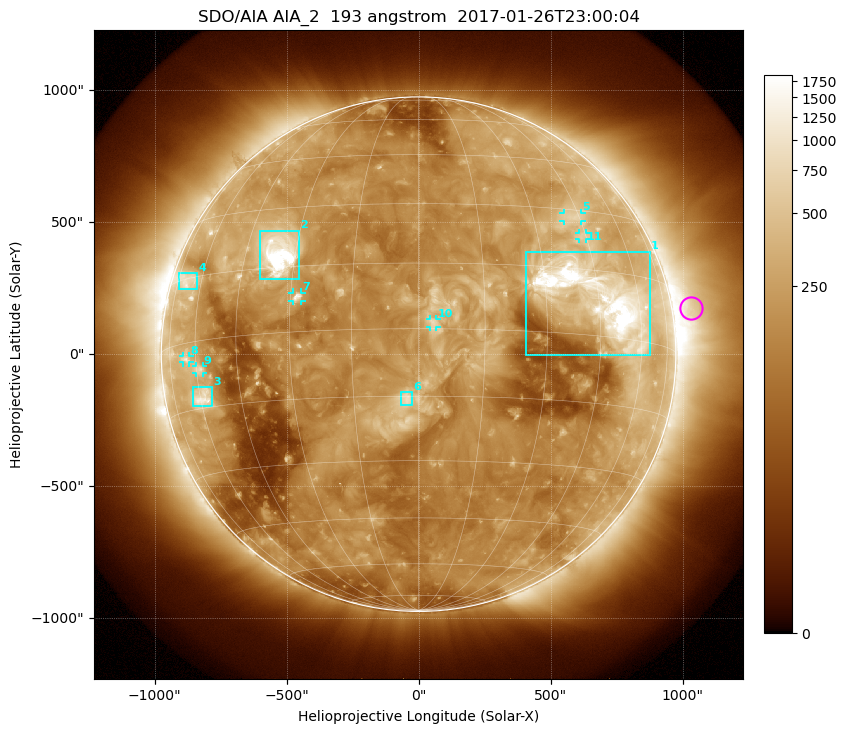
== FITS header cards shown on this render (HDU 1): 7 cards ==
TELESCOP= 'SDO/AIA'
INSTRUME= 'AIA_2'
WAVELNTH=                  193
WAVEUNIT= 'angstrom'
DATE-OBS= '2017-01-26T23:00:04.85'
CTYPE1  = 'HPLN-TAN'
CTYPE2  = 'HPLT-TAN'

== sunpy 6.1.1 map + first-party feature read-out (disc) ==
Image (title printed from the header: SDO/AIA AIA_2  193 angstrom  2017-01-26T23:00:04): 1024 x 1024 px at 2.4 arcsec/px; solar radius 975 arcsec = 406 px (full disc in frame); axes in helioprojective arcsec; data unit not stated in the header (colour bar unlabelled)
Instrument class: DISC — disc imager (sunpy class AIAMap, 193 A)
Bright regions (active regions / flare kernels): reference = the median radial profile (limb darkening/brightening removed); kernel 9 px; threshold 5 sigma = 408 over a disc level ~162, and >= 1.15x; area >= 12 px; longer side >= 10 px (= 24 arcsec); searched inside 0.97 R_sun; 11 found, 11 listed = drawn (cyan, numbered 1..; 6 of them under ~33 arcsec drawn as corner ticks so the feature stays visible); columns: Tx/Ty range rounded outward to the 5 arcsec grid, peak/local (2 s.f.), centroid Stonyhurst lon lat
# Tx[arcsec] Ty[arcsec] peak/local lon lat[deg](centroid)
1 405..875 -5..390 17 +45 +9
2 -605..-450 285..470 26 -35 +18
3 -855..-780 -200..-125 5.6 -59 -13
4 -910..-835 245..310 3.8 -68 +15
5 550..620 505..535 4 +43 +28
6 -70..-25 -195..-145 4.2 -3 -16
7 -480..-445 200..235 7.8 -28 +8
8 -895..-865 -30..-5 3.6 -65 -4
9 -845..-815 -70..-45 3.8 -59 -6
10 40..70 100..135 3.5 +3 +1
11 610..635 435..460 3.9 +44 +23
Off-limb structures (1.02-1.3 R_sun): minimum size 162 px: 4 found; the strongest spans PA ~245..320 deg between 1.02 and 1.3 R_sun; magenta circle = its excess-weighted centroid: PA ~280 deg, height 1.07 R_sun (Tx ~1030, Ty ~175 arcsec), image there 3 x the reference